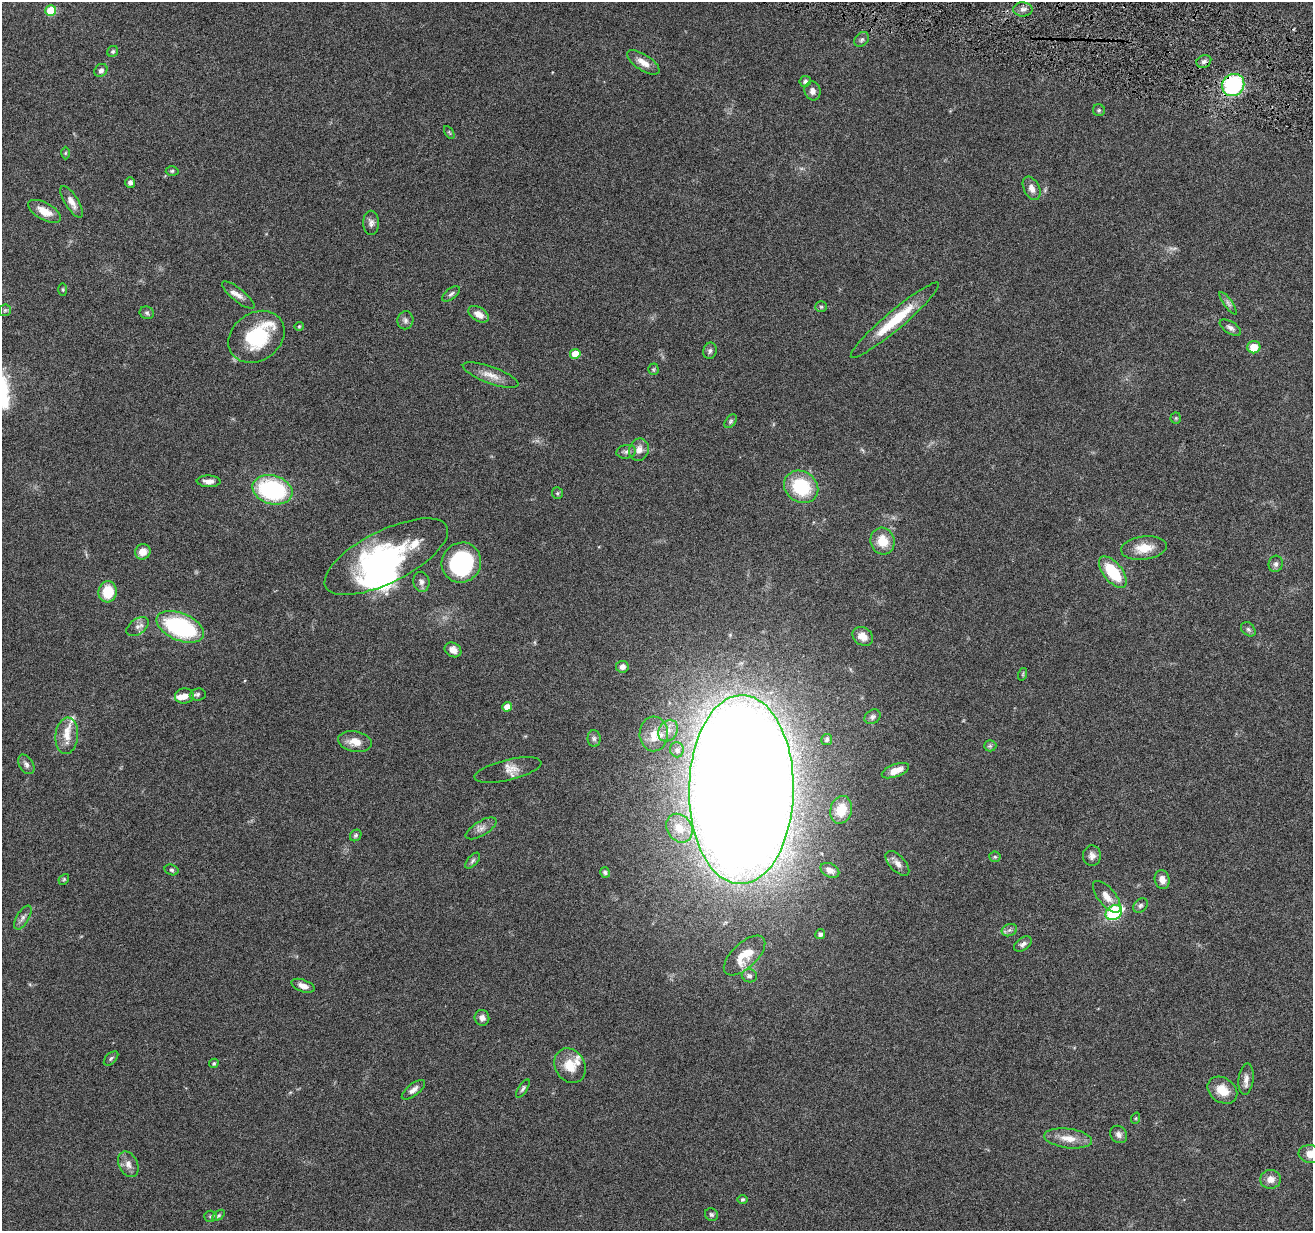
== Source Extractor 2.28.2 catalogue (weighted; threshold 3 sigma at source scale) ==
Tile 10 of 4 x 4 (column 2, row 3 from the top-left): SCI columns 1314-2624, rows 1484-2712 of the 5245 x 5297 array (HDU 1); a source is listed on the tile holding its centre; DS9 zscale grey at full resolution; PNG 1315 x 1233 px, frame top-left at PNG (2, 2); each listed source drawn as its Kron ellipse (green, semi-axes under 4 px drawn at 4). Shown black and unused: <1% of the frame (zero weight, under 4 of 8 exposures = <1% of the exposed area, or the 3 px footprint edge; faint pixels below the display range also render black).
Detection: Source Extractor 2.28.2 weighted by HDU 2 'WHT'; one run over the whole footprint, this tile lists its part. Background 0.0614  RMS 0.0042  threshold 0.0171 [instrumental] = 3 sigma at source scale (4.09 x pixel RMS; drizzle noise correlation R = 1.36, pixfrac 0.8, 0.05/0.05 arcsec/px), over >= 5 px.
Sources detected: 125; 2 inside a brighter object's white glare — neither listed nor drawn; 5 inside a brighter listed object's ellipse — not listed separately; the other 118 listed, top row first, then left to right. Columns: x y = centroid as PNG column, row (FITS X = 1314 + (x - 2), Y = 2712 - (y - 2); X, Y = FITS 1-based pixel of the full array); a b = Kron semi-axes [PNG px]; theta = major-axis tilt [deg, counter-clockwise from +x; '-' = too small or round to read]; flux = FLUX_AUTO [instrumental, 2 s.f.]
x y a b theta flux
1023 9 10 7 -1 1.6
51 11 5 5 - 14
862 39 8 6 46 1.1
113 51 6 5 - 0.72
1204 61 7 6 - 1.3
643 62 18 8 -33 3.7
101 70 7 6 - 1.3
805 81 6 5 - 0.88
1233 85 12 10 46 40
812 91 9 8 - 1.8
1099 110 6 6 - 0.7
449 132 7 3 -59 0.43
65 153 6 4 89 0.52
172 171 6 4 2 0.69
130 182 5 5 - 1.3
1032 188 12 8 -64 2.4
72 202 18 6 -58 3.1
44 211 18 8 -29 5.4
371 223 12 8 90 1.7
63 290 6 3 -89 0.42
451 294 10 5 38 1.1
238 295 20 6 -39 2.6
1228 303 13 4 -55 1.2
821 307 6 5 - 0.61
5 310 6 5 - 0.71
147 313 7 6 - 0.83
479 314 11 7 -31 3.2
405 320 9 8 - 1.3
895 320 57 9 40 15
299 326 5 4 - 0.42
1230 328 12 6 -32 1.4
256 337 30 24 34 23
1254 347 6 6 - 6.2
710 351 8 6 76 1.1
575 354 5 5 - 6.5
653 369 5 5 - 0.54
491 375 29 8 -20 4.3
1176 418 5 5 - 0.52
731 421 8 5 50 0.72
639 450 11 9 67 2.9
626 452 10 6 9 1.3
209 481 12 6 -2 2.2
801 487 18 15 -35 21
272 490 20 14 -16 42
557 493 6 5 - 0.58
883 541 13 12 - 7.4
1144 548 23 11 7 6.9
143 552 8 7 - 3.8
386 557 68 26 26 63
461 563 20 19 - 42
1276 564 8 7 - 1.3
1113 572 19 9 -50 15
421 582 10 8 -81 1.7
108 592 10 9 - 9.6
137 627 12 7 35 1.8
180 627 25 13 -22 44
1248 629 8 6 -44 1
863 636 11 8 -34 3.9
453 650 9 7 -32 2.5
622 667 6 6 - 1.6
1023 674 6 4 72 0.45
198 694 8 6 5 1.2
184 696 9 7 7 3.5
507 707 5 4 - 3.7
873 717 8 6 32 1.1
668 731 11 9 58 3.1
654 734 17 14 88 5.6
67 736 18 11 85 5.2
594 739 8 6 -89 1
827 740 5 5 - 0.71
355 742 17 10 -11 4.6
990 746 6 5 - 0.79
677 750 7 6 - 1.2
26 764 11 7 -58 1.6
508 770 34 10 13 3.9
895 771 14 6 21 4.3
741 789 94 52 89 2200
841 810 14 10 75 6
481 828 17 7 31 2.2
679 828 15 12 -57 6
356 835 6 5 - 0.79
1092 856 10 9 - 1.9
995 857 5 5 - 0.57
473 861 9 5 49 0.96
897 863 15 8 -47 2.2
172 870 7 5 -17 0.77
830 870 10 6 -27 2
605 872 5 4 - 0.66
64 879 6 4 46 0.53
1162 880 9 7 -75 2.8
1107 897 19 8 -51 3.7
1140 906 8 6 44 1
1114 913 9 7 33 29
23 918 13 6 60 1.7
1009 930 8 6 20 1.1
820 934 5 5 - 1.3
1023 944 10 6 35 1.4
745 955 26 12 43 7.3
749 976 7 6 - 1
303 986 12 6 -21 2.4
482 1018 8 7 - 1.8
111 1058 9 5 44 0.78
214 1063 5 4 - 0.62
570 1066 18 14 -60 7.3
1246 1079 16 7 84 2.4
523 1088 10 4 59 0.89
413 1090 14 6 38 1.9
1222 1090 16 12 -34 5.7
1136 1118 6 3 71 0.42
1119 1134 9 8 - 1.5
1068 1138 24 9 -7 5.4
1310 1154 11 9 -9 4.3
128 1164 13 9 -63 2.6
1271 1179 10 9 - 2.9
743 1199 5 4 - 0.6
219 1215 7 3 35 0.58
711 1215 7 6 - 0.79
210 1216 6 5 - 0.74
Overlapping masked pixels (flux is a lower limit): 1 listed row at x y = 1233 85
Isophote crosses this tile's border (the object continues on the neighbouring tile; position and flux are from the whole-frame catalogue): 1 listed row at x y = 1310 1154